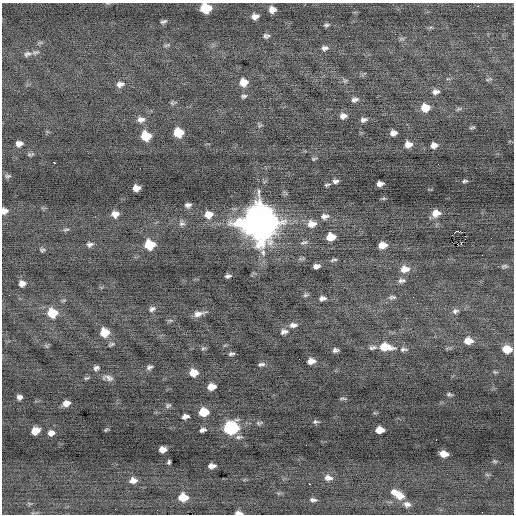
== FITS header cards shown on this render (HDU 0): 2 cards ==
NAXIS1  =                  512 / Axis length
NAXIS2  =                  512 / Axis length

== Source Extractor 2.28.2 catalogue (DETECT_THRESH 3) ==
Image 512 x 512 px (HDU 0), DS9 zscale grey, 1 PNG px = 1 image px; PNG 516 x 516 px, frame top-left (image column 1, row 512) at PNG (2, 3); no overlay
Background -0.207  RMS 0.73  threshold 2.19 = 3 sigma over >= 5 px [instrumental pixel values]
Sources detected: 126; all 126 listed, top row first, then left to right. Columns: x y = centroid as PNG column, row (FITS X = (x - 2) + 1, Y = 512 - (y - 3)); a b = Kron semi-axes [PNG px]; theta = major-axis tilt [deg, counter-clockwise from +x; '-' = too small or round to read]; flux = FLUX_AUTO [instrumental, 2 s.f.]
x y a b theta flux
478 6 3 3 - 39
206 8 8 7 - 1800
272 10 6 6 - 310
255 16 6 5 - 240
163 21 8 4 21 100
326 25 7 4 9 85
266 36 7 5 -5 120
402 39 7 4 -18 79
167 45 11 4 16 89
325 48 8 6 5 150
35 52 10 5 6 140
27 54 11 7 18 190
447 79 3 2 - 190
488 79 9 3 23 59
345 81 7 4 0 82
244 82 8 8 - 510
120 84 11 8 17 260
436 92 7 5 3 180
244 96 7 5 20 100
355 100 8 5 11 160
173 103 8 4 8 88
425 108 8 7 - 640
343 116 8 7 - 220
141 119 11 7 3 240
363 120 8 5 18 140
260 125 6 5 - 76
472 128 8 3 12 64
178 132 8 7 - 1200
393 133 6 5 - 240
146 136 8 7 - 1300
19 144 7 5 4 230
408 144 8 7 - 350
434 145 7 6 - 270
30 154 10 4 5 92
314 159 6 4 21 60
54 162 3 3 - 140
7 176 10 5 -5 100
335 181 7 5 0 140
465 181 7 4 6 89
380 184 6 5 - 240
327 185 7 3 9 73
136 188 6 6 - 360
384 198 6 4 18 61
188 205 6 4 10 140
4 211 7 6 - 250
436 213 9 8 - 510
115 214 8 7 - 340
209 214 9 8 - 510
324 216 10 7 8 230
258 222 13 12 - 130000
182 223 9 8 - 170
312 224 11 9 3 430
66 229 10 4 6 87
459 231 4 2 - 5300
331 237 8 6 11 800
491 238 2 2 - 55
304 242 12 5 15 140
90 244 9 6 9 150
149 245 8 7 - 1500
382 245 7 6 - 580
458 245 4 2 - 1100
42 250 7 6 - 88
333 260 10 4 13 90
316 266 6 4 15 210
504 266 9 5 6 97
404 269 11 8 6 450
228 276 6 3 12 110
401 280 10 6 10 160
22 283 7 6 - 240
305 295 8 5 27 86
392 297 10 5 5 130
322 298 8 5 6 170
152 309 9 6 34 150
455 311 9 6 22 140
45 313 3 3 - 64
52 313 9 9 - 1100
198 314 13 6 13 300
293 325 11 7 5 240
284 331 9 7 13 190
104 332 8 8 - 780
468 341 8 6 0 440
111 344 8 5 23 94
372 347 11 6 9 140
385 347 13 7 -6 1100
203 348 7 5 9 83
403 349 11 6 4 130
507 349 8 6 -3 750
335 350 6 4 7 130
231 354 7 4 2 99
311 361 7 5 6 330
261 364 9 5 8 130
149 367 8 5 23 130
96 368 7 5 23 140
193 373 8 7 - 590
86 378 8 3 25 68
108 378 14 6 -13 220
211 387 7 5 10 540
449 394 6 4 -9 75
19 397 5 5 - 150
343 399 8 3 -5 65
66 403 7 6 - 290
168 405 7 6 - 96
204 412 8 6 6 1100
185 416 7 4 10 200
315 422 7 4 5 84
259 423 9 5 3 91
231 428 9 8 - 6600
106 430 5 3 - 58
203 430 6 4 17 150
380 430 7 6 - 540
35 431 7 6 - 520
51 433 7 5 16 230
436 440 2 2 - 27
163 449 7 5 10 340
444 454 7 5 -8 450
495 461 7 4 -19 69
169 462 4 3 - 81
212 466 7 4 5 260
328 478 11 7 -8 260
133 480 8 6 6 310
309 484 2 2 - 210
398 494 17 8 -32 690
183 497 8 7 - 940
313 500 9 5 -6 130
407 504 9 7 -10 210
238 513 7 4 -3 190
At the frame edge (FLAGS 8, measured only in part): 3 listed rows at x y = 206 8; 4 211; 238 513